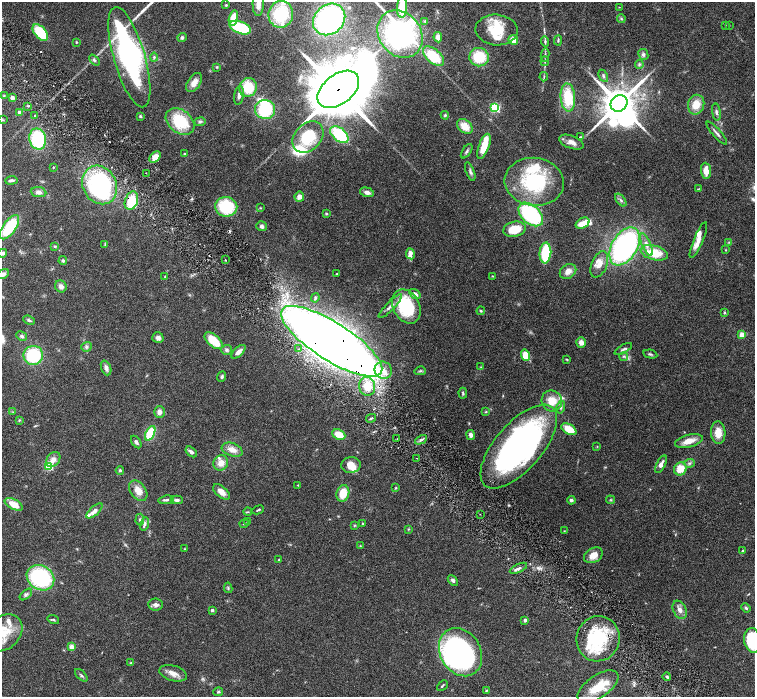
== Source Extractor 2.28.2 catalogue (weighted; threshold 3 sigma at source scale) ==
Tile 11 of 4 x 4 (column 3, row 3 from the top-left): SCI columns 3016-4520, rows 1695-3084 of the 6028 x 6026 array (HDU 1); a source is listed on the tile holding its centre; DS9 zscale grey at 2 x 2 block average (1 PNG px = mean of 2 x 2 image px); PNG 757 x 699 px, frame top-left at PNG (2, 2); each listed source drawn as its Kron ellipse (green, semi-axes under 4 px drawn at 4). Shown black and unused: <1% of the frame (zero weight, under 3 of 6 exposures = <1% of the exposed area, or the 3 px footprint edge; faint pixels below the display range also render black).
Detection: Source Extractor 2.28.2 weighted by HDU 2 'WHT'; one run over the whole footprint, this tile lists its part. Background 0.0806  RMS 0.0041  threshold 0.0169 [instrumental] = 3 sigma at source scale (4.09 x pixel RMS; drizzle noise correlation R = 1.36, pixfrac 0.8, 0.05/0.05 arcsec/px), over >= 5 px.
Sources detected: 241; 2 too faint to see at this stretch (2 x 2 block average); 4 inside a brighter object's white glare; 1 cosmic-ray / hot-pixel residue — neither listed nor drawn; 2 coinciding with a brighter row at this scale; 17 inside a brighter listed object's ellipse — not listed separately; the other 215 listed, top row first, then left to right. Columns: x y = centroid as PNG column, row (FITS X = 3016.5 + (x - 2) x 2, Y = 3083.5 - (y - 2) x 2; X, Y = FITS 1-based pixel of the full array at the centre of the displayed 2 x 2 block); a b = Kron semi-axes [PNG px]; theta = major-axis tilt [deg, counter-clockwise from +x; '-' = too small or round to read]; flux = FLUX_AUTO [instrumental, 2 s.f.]
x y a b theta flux
258 4 11 5 -89 6.7
226 5 3 3 - 0.9
402 7 10 5 87 27
619 7 3 2 - 0.34
281 14 13 12 - 48
233 18 8 4 76 16
621 18 4 3 - 1
329 19 17 14 42 190
425 21 4 4 - 1.1
729 25 2 2 - 0.49
725 26 2 2 - 0.44
240 28 11 6 -20 43
497 30 21 15 -3 26
40 32 10 5 -50 35
400 34 25 21 -52 180
438 37 5 4 - 5.8
182 38 4 4 - 1.9
513 40 5 4 - 9.6
558 40 5 3 - 1.1
545 41 5 3 - 1.7
76 42 3 3 - 0.8
545 55 6 2 80 1.2
643 55 6 5 - 2.3
433 56 13 7 -41 34
129 57 52 15 -74 220
154 57 4 3 - 1.3
479 57 10 9 - 29
94 60 6 4 -49 1.9
545 61 5 3 - 1.1
639 64 5 4 - 1.4
217 67 4 3 - 0.89
603 76 6 3 -63 1.5
544 77 4 2 - 0.92
194 82 11 6 56 7.1
248 87 9 8 - 26
338 89 24 14 38 7200
239 95 10 4 81 4.5
4 96 4 3 - 0.82
568 97 14 7 -85 31
12 98 4 4 - 2.1
619 103 9 8 - 2200
696 105 10 8 77 12
28 106 3 2 - 1.1
495 108 3 3 - 91
265 110 10 9 - 45
20 112 3 3 - 2.7
716 112 8 4 -80 2.5
445 115 4 4 - 1.2
35 116 3 2 - 0.53
140 116 4 3 - 1
3 120 3 2 - 0.56
180 121 16 11 -39 36
200 122 5 4 - 1.6
465 126 9 6 -42 13
717 133 15 2 -49 2.8
339 135 11 6 -41 43
308 137 18 13 46 35
580 137 4 2 - 0.67
38 139 11 8 -77 58
571 142 13 6 -20 6.3
484 146 13 5 70 17
467 151 8 3 56 2
184 154 3 3 - 0.71
155 157 7 4 47 8.4
53 167 3 2 - 0.53
706 171 8 5 -84 8.8
470 172 10 4 -70 2.5
146 173 2 2 - 0.46
11 180 6 3 5 1.7
534 182 30 24 -7 78
100 185 20 16 -61 130
698 189 4 2 - 0.51
39 192 8 5 -7 3.9
367 192 7 4 -14 4.2
299 197 5 5 - 5.5
621 200 7 3 -51 2.1
131 201 9 6 69 27
226 207 11 10 - 46
260 208 3 2 - 0.57
326 214 4 3 - 1.1
531 214 14 9 -42 90
583 223 7 5 28 10
262 226 5 5 - 2.6
9 227 14 6 54 42
514 229 11 7 11 21
698 240 19 4 68 9.2
729 242 3 3 - 0.76
105 244 3 2 - 0.72
646 244 12 4 -67 4.7
55 246 4 4 - 1
625 246 21 12 59 190
726 250 3 2 - 0.56
3 253 4 4 - 2.2
545 253 10 6 85 38
654 253 14 7 -14 24
410 254 5 4 - 5.4
225 260 2 2 - 0.75
63 261 4 4 - 1.8
599 264 14 7 67 8.9
568 271 9 7 34 6.7
3 274 6 4 32 3.4
337 274 3 2 - 0.77
165 276 2 2 - 0.49
492 276 3 2 - 0.53
61 286 6 5 - 4.3
415 294 6 4 -34 4.3
315 298 4 3 - 1.4
390 306 16 3 46 4.6
406 306 18 13 -63 53
481 311 4 3 - 0.98
724 312 4 4 - 1.2
29 320 6 3 -21 1.4
742 334 3 3 - 19
22 336 6 4 -29 2
158 338 5 5 - 3.8
214 341 11 5 -42 24
332 341 59 19 -32 1400
581 342 5 4 - 5
86 347 5 5 - 1.9
299 349 3 2 - 0.58
623 349 10 3 30 2.5
226 350 6 5 - 2.2
239 352 9 4 44 5.4
650 354 7 3 -13 1.4
33 355 10 9 - 52
525 355 6 4 -72 13
623 356 4 3 - 1.5
567 359 4 2 - 0.74
481 367 3 3 - 0.55
106 368 8 5 -69 3.6
383 370 9 8 - 8.8
420 371 6 3 14 1.3
222 377 5 4 - 1.7
367 386 9 8 - 18
463 393 5 3 - 1.2
552 401 11 10 - 14
561 407 6 3 77 1.8
13 412 3 2 - 0.47
159 412 6 5 - 4.5
486 412 4 3 - 0.81
371 418 5 2 - 1.3
19 420 4 2 - 0.73
569 429 8 5 -31 14
150 433 8 4 63 32
718 433 11 7 -86 11
339 435 7 5 -23 13
471 435 5 4 - 3.4
397 439 2 2 - 0.33
421 440 6 3 27 2.2
689 441 14 6 14 9.9
136 442 7 4 -57 2.1
519 446 52 23 49 290
597 446 3 2 - 0.41
232 450 11 6 -19 7.8
191 452 7 3 -38 2.8
417 458 2 2 - 0.37
53 460 8 6 49 5.6
221 463 8 7 - 8
689 463 5 4 - 1.6
661 464 10 4 64 4.6
351 465 9 8 - 10
49 466 3 3 - 64
680 469 7 6 - 13
120 470 4 4 - 1.2
298 485 2 2 - 0.45
396 488 3 2 - 0.79
138 491 11 7 -52 9.1
221 492 10 5 -41 6.3
343 493 8 6 73 16
166 500 8 3 6 2.1
177 500 6 4 0 2.1
571 500 4 4 - 1.9
610 500 4 3 - 0.94
14 504 10 5 -27 12
258 510 6 2 23 1.1
94 511 10 4 41 4.7
248 512 4 3 - 0.89
480 514 2 2 - 0.44
140 520 6 4 85 1.6
248 521 3 3 - 0.88
363 523 3 2 - 0.68
144 524 7 4 76 2.7
244 524 4 2 - 0.76
355 525 4 3 - 0.79
408 529 3 2 - 0.65
564 531 2 2 - 0.37
360 546 3 2 - 0.49
184 549 2 2 - 0.45
742 551 4 3 - 1.1
593 555 10 7 31 9.2
279 560 3 3 - 0.83
518 568 9 3 25 2.9
40 578 14 12 -32 84
453 580 6 4 -45 2.1
228 588 5 3 - 1.1
26 594 7 4 41 2
156 605 7 6 - 4
746 608 5 3 - 1.5
212 610 2 2 - 3.2
680 610 10 6 -64 5.1
53 619 6 3 -18 1.2
525 620 2 2 - 5.4
4 633 21 16 44 24
598 639 23 21 72 55
752 640 12 8 -82 49
72 647 3 3 - 17
461 652 25 20 -59 250
131 663 3 3 - 0.76
173 673 14 7 -15 7
81 675 8 3 -45 1.7
667 677 4 3 - 1.8
442 686 6 2 44 1
598 687 23 11 35 22
486 690 3 2 - 0.61
218 692 5 4 - 1.5
Overlapping masked pixels (flux is a lower limit): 5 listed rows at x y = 338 89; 131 201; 332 341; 519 446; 598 639
Isophote crosses this tile's border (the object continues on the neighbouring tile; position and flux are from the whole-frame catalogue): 7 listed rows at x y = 258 4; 402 7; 9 227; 3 253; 3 274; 4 633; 752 640
Diffuse or blended objects may show on this block-average render without a row.